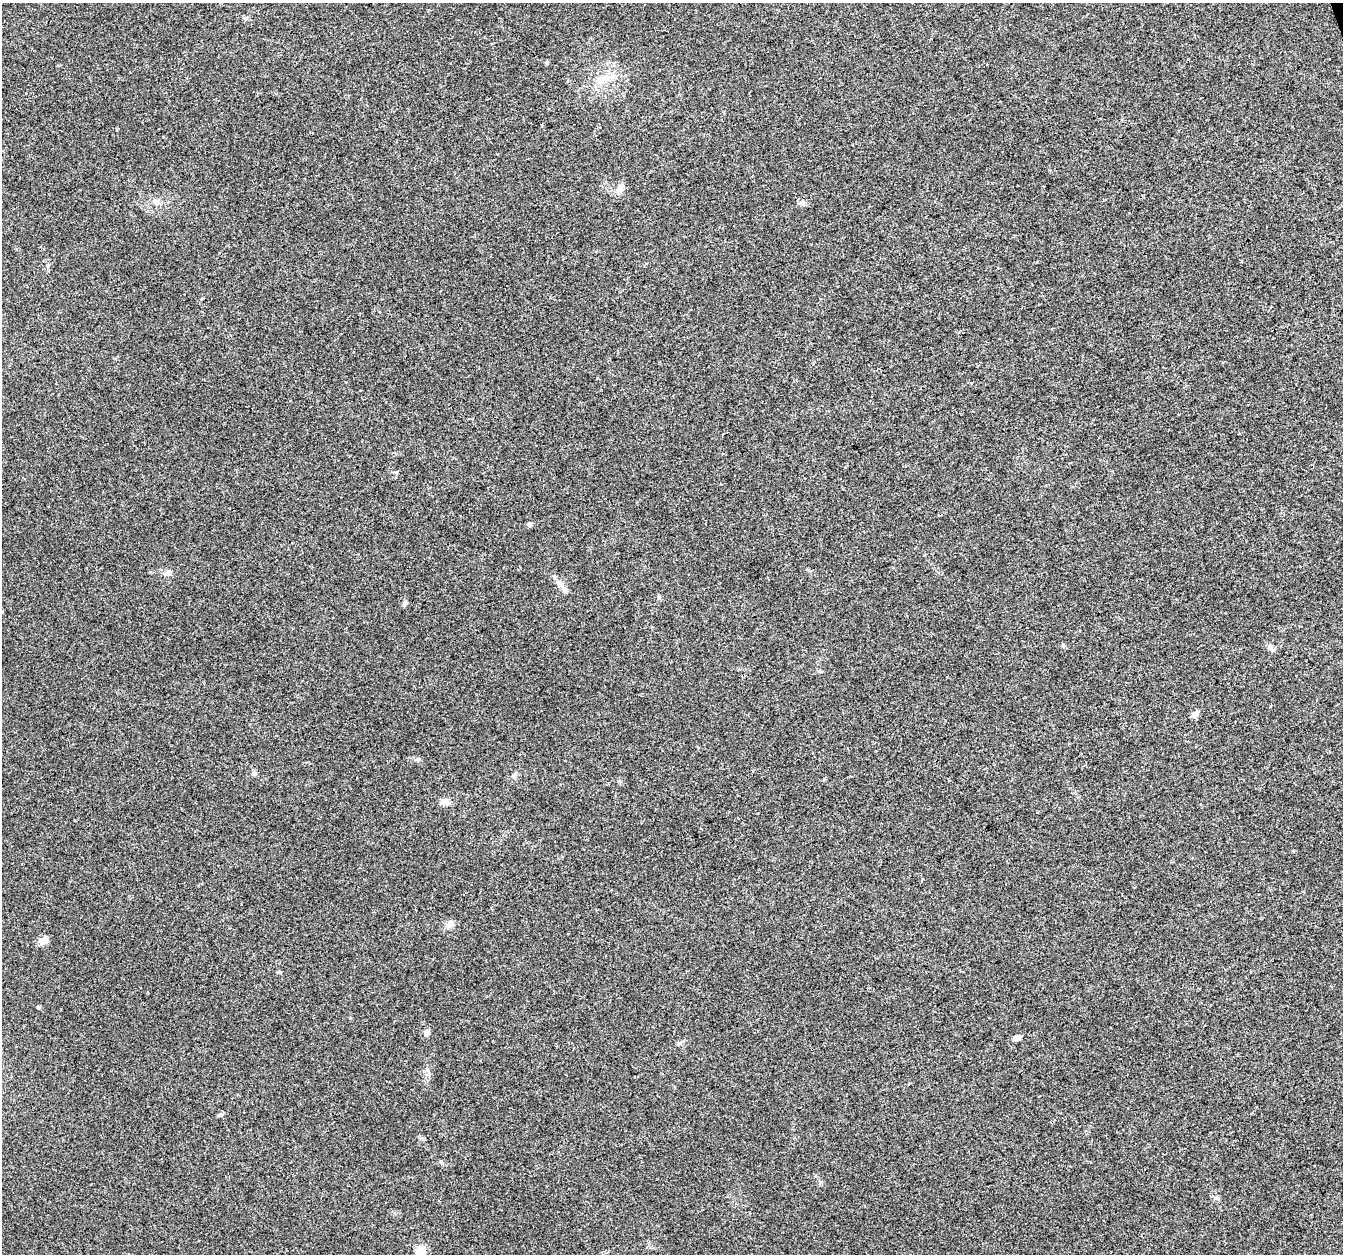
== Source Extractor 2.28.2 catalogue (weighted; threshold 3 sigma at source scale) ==
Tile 10 of 4 x 4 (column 2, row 3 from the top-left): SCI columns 1341-2681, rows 1315-2566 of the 5363 x 5188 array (HDU 1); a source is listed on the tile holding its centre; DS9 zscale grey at full resolution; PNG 1345 x 1256 px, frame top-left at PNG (2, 3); no overlay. Shown black and unused: <1% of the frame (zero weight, under 3 of 4 exposures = <1% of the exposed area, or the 3 px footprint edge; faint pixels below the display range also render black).
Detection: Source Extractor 2.28.2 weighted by HDU 2 'WHT'; one run over the whole footprint, this tile lists its part. Background 0.0182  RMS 0.0028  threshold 0.0128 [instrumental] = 3 sigma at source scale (4.5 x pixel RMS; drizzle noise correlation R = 1.50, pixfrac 1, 0.0396/0.0396 arcsec/px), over >= 5 px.
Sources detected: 23; all 23 listed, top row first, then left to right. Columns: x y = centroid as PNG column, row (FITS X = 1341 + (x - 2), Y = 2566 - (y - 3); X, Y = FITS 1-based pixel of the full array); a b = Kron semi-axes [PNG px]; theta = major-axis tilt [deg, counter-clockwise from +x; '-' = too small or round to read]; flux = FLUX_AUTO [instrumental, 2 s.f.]
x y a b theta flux
620 189 12 9 56 1.7
155 202 7 7 - 1
802 202 7 5 44 0.7
529 524 5 5 - 0.74
168 573 11 5 24 0.92
559 582 9 6 -62 1
565 590 8 6 -58 1.1
405 603 6 5 - 0.53
1271 649 11 4 -24 0.75
820 671 5 3 - 0.33
1195 714 10 6 34 1.2
254 773 7 5 -73 0.63
514 776 8 6 58 0.73
445 802 9 7 -12 1.7
449 925 9 4 -8 0.79
43 940 12 8 20 1.7
279 972 5 4 - 0.35
38 1007 4 3 - 0.57
427 1032 8 7 - 0.8
1016 1038 5 4 - 3
679 1043 7 5 73 0.52
220 1115 6 4 19 0.46
421 1251 5 5 - 13
Isophote crosses this tile's border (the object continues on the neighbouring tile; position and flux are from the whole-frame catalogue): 1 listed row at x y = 421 1251
Unlisted compact peaks at least as high as the median listed source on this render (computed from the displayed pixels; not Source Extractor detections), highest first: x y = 1215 1198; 418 759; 441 1161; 547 62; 246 18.